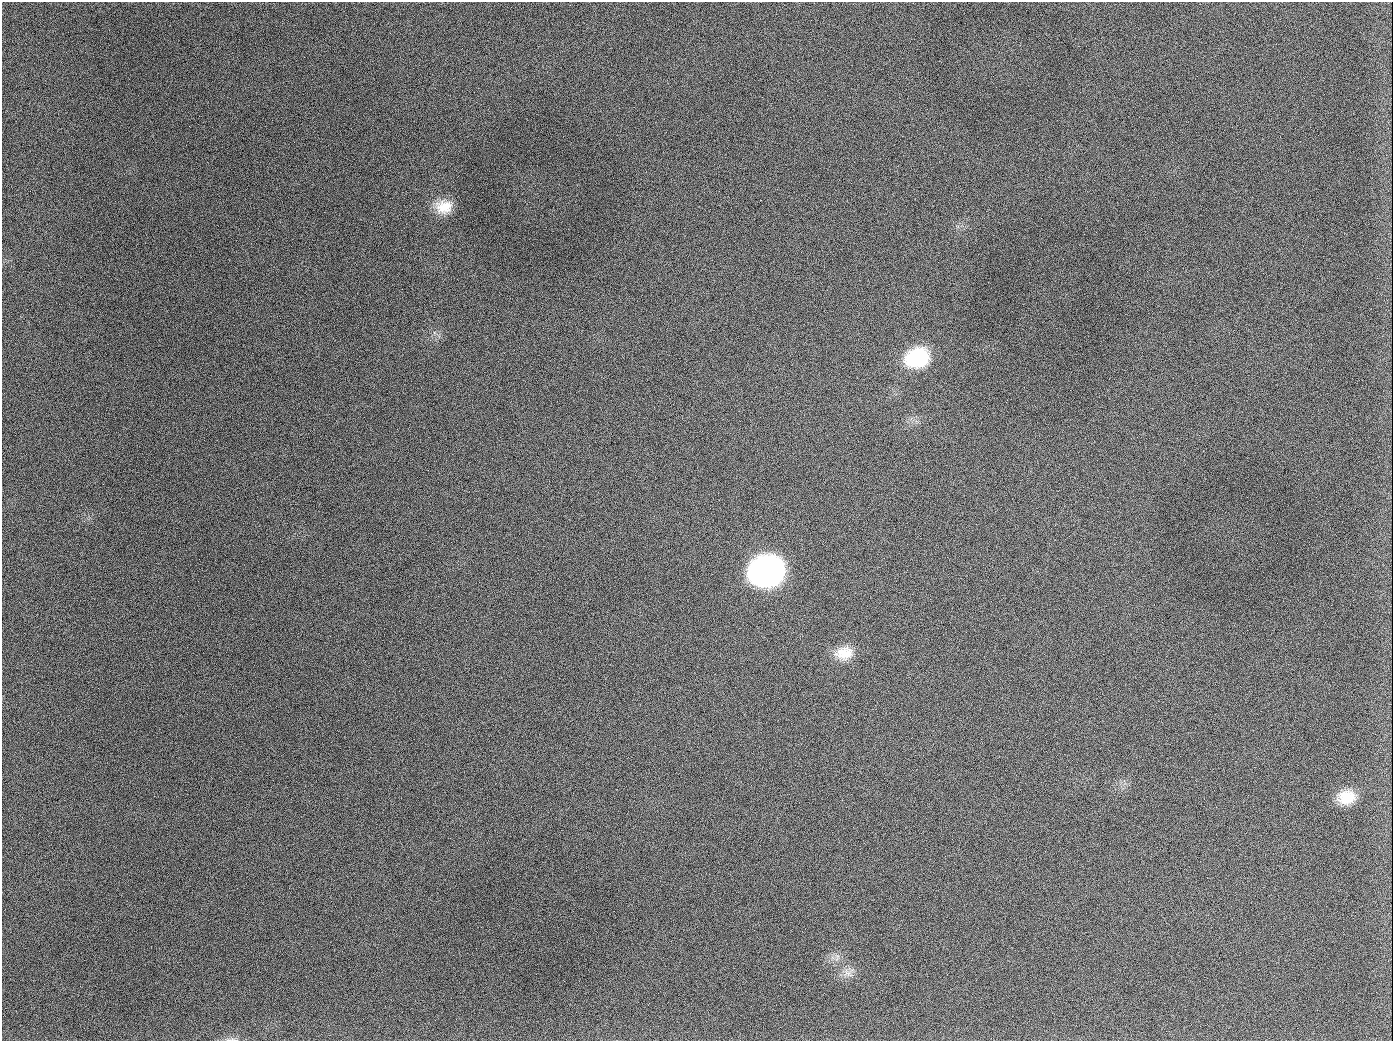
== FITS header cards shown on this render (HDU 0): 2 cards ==
NAXIS1  =                 1391
NAXIS2  =                 1039

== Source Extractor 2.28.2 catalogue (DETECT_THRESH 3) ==
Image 1391 x 1039 px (HDU 0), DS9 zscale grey, 1 PNG px = 1 image px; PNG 1395 x 1043 px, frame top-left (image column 1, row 1039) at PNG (2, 2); no overlay
Background 2240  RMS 87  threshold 261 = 3 sigma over >= 5 px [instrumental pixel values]
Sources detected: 10; all 10 listed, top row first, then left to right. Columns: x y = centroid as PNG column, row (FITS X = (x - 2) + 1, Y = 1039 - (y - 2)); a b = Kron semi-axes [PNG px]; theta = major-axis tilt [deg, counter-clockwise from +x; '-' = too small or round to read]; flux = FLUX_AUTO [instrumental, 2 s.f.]
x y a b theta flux
189 126 2 2 - 6.3e+03
444 207 22 17 7 1.3e+05
917 358 26 19 18 3.8e+05
654 407 2 2 - 4.0e+03
767 571 24 20 15 2.8e+06
844 653 23 16 10 1.2e+05
1346 797 21 16 10 1.4e+05
848 973 15 8 -25 4.5e+04
944 1026 3 2 - 4.7e+03
233 1039 9 4 -8 1.5e+04
At the frame edge (FLAGS 8, measured only in part): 1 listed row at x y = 233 1039